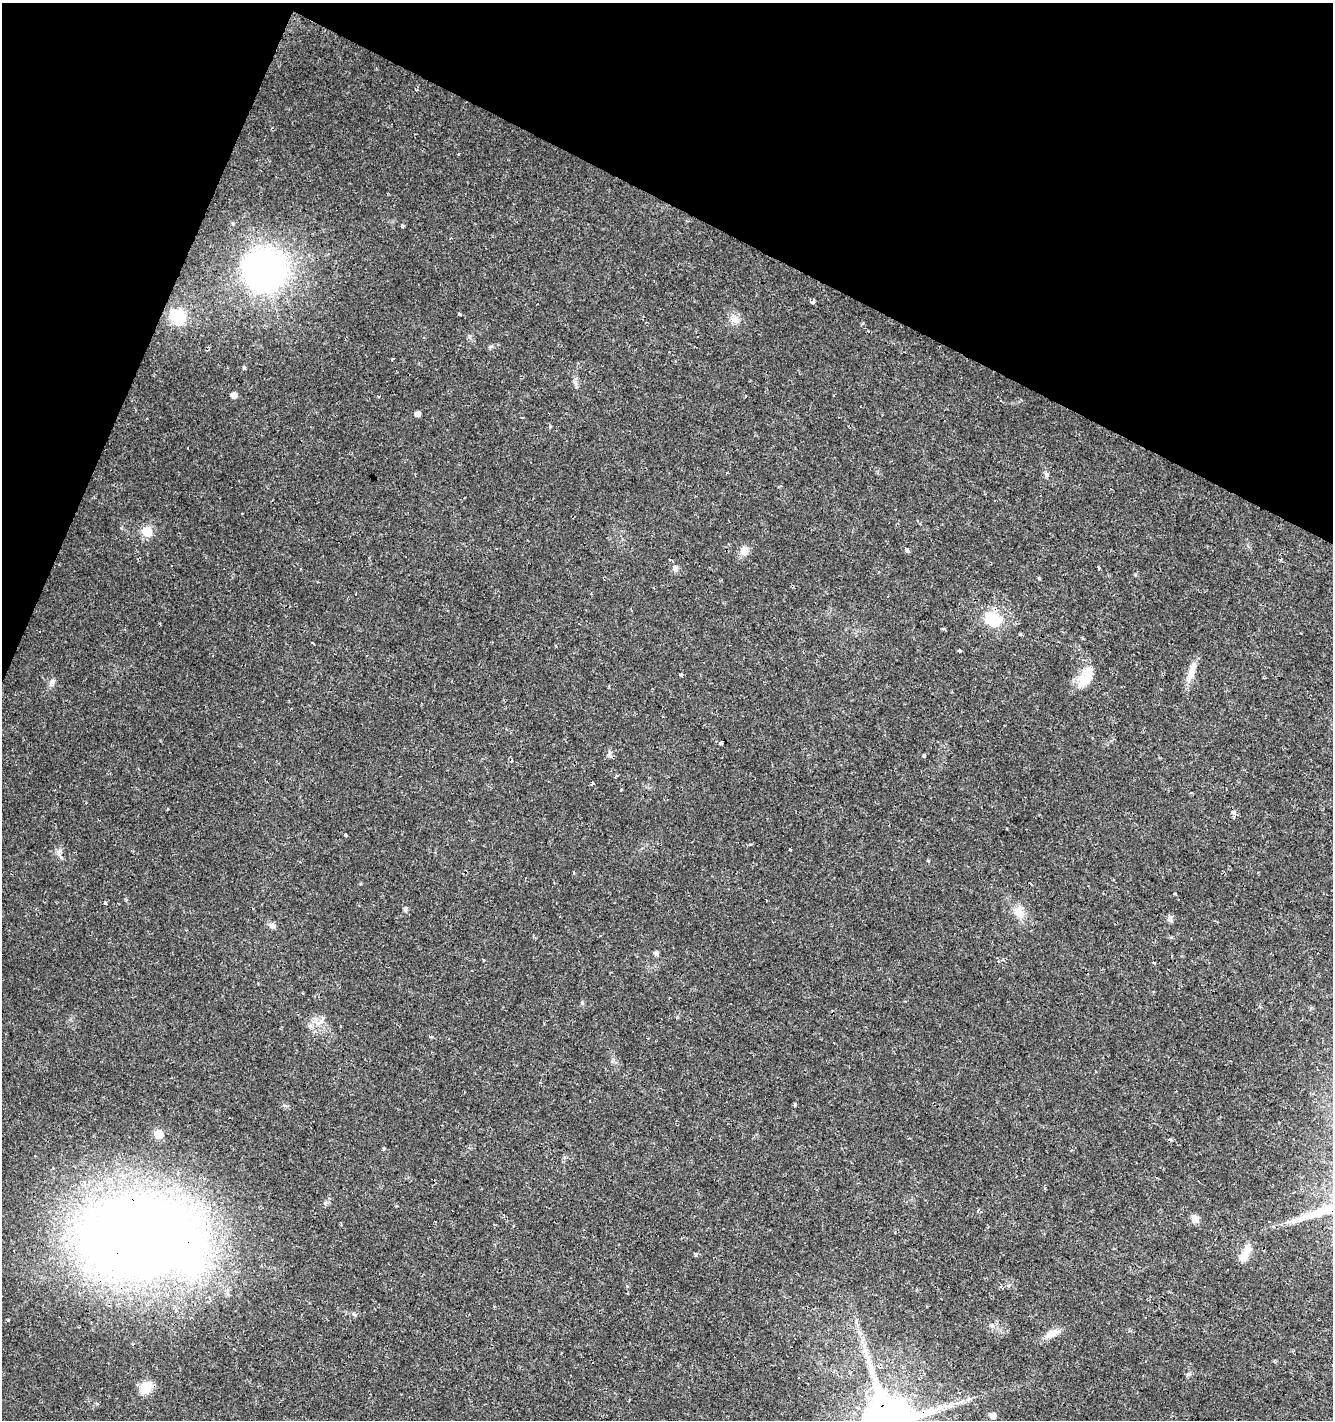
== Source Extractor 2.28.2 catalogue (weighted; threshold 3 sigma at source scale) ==
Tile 2 of 4 x 4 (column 2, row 1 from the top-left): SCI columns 1597-2927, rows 4257-5674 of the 5786 x 5675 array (HDU 1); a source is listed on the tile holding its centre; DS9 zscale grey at full resolution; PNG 1335 x 1422 px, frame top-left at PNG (2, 3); no overlay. Shown black and unused: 20% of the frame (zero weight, under 2 of 3 exposures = <1% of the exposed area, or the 3 px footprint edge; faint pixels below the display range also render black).
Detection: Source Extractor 2.28.2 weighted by HDU 2 'WHT'; one run over the whole footprint, this tile lists its part. Background 0.0182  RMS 0.0035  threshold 0.0157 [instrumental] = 3 sigma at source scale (4.5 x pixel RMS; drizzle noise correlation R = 1.50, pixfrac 1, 0.0396/0.0396 arcsec/px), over >= 5 px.
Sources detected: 86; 1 inside a brighter object's white glare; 18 cosmic-ray / hot-pixel residue — not listed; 1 inside a brighter listed object's ellipse — not listed separately; the other 66 listed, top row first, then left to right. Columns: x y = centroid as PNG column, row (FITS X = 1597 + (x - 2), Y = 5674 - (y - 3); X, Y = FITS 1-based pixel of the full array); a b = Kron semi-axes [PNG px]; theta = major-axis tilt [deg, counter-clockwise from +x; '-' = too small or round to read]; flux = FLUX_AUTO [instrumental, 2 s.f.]
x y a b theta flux
233 223 5 4 - 0.51
402 226 5 4 - 0.57
264 272 17 15 75 330
813 302 3 3 - 17
459 314 3 3 - 0.66
178 317 15 12 -31 12
735 320 13 11 -20 2.7
393 359 4 3 - 0.33
244 368 5 3 - 0.59
234 395 5 4 - 2.6
418 414 5 4 - 1.9
550 426 3 3 - 0.77
1046 474 7 4 -72 0.64
147 531 6 6 - 23
744 550 14 11 57 2.5
906 550 4 4 - 2.9
676 568 9 7 -82 1.4
1099 568 4 3 - 0.78
1039 578 4 4 - 0.4
993 619 21 16 -21 11
943 629 5 3 - 0.38
1020 635 4 4 - 0.52
960 650 4 3 - 0.5
1191 672 32 7 72 4.1
681 675 3 3 - 0.95
1085 678 29 13 51 6.5
52 682 9 6 73 1.1
720 743 3 3 - 2
923 756 3 3 - 1.2
617 775 5 3 - 0.4
621 790 3 2 - 0.51
167 809 3 3 - 0.51
1234 813 6 5 - 1.4
345 834 3 3 - 0.38
790 850 3 3 - 0.57
59 852 8 7 - 1.5
1030 884 3 3 - 1.5
1175 894 3 3 - 1.2
105 903 3 3 - 3.3
406 909 5 5 - 0.88
1018 911 18 12 -89 4.2
1169 920 9 4 -35 0.77
273 926 12 5 -4 1.1
656 953 5 5 - 1.1
484 960 3 3 - 0.5
1154 963 5 3 - 0.43
322 1021 12 5 64 1.6
341 1026 3 2 - 0.27
834 1043 3 2 - 0.43
795 1105 3 3 - 0.95
159 1134 6 5 - 12
35 1156 3 2 - 0.57
978 1210 4 3 - 0.82
1195 1218 11 8 -36 2.1
1269 1222 3 3 - 0.49
249 1229 3 3 - 0.67
139 1236 100 64 5 540
1246 1250 20 10 62 3.8
14 1251 3 2 - 0.34
695 1254 5 3 - 0.5
991 1325 6 5 - 0.68
1051 1334 19 9 26 3.3
1188 1374 6 5 - 0.6
919 1378 3 3 - 0.49
146 1388 13 10 42 7.4
993 1415 6 5 - 2.7
Overlapping masked pixels (flux is a lower limit): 1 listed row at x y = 139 1236
Unlisted compact peaks at least as high as the median listed source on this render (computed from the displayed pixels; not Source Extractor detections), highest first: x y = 582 1003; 354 1314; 575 382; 325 1203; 750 844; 384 1148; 609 752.